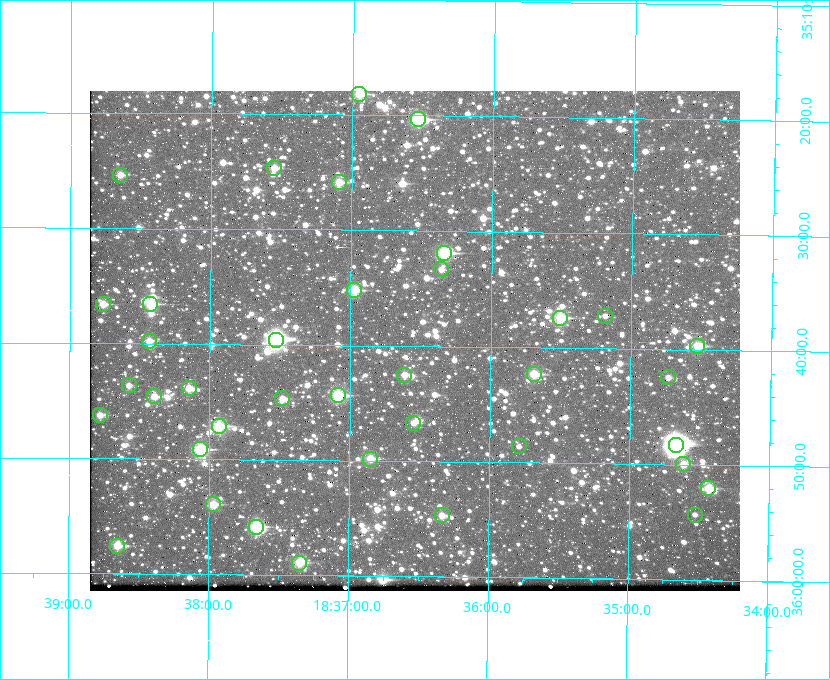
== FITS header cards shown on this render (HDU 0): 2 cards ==
NAXIS1  =                  650 / Width of table row in bytes
NAXIS2  =                  500 / Number of rows in table

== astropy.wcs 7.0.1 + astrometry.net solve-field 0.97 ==
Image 650 x 500 px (HDU 0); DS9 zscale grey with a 90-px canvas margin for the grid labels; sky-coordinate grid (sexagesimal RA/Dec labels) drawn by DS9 from the SOLVED WCS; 38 Tycho-2 reference stars matched to detected sources circled (green)
Header WCS: none
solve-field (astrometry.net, Tycho-2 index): SOLVED blind (the file carries no WCS)
Solved WCS: RA---TAN-SIP/DEC--TAN-SIP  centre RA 18:36:32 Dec +35:40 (279.14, +35.66 deg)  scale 5.21 arcsec/px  FOV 56.4' x 43.4'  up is +179 deg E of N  parity flipped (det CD > 0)
(file carries no celestial WCS; the grid is the blind solution)
Tycho-2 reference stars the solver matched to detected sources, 38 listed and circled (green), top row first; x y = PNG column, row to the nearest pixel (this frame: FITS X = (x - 90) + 1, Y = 500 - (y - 91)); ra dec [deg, ICRS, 3 dp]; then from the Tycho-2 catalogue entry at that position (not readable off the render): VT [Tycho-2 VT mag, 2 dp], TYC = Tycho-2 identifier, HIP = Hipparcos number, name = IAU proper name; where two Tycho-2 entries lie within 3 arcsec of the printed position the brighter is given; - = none
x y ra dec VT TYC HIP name
359 94 279.238 +35.303 11.12 2645-808-1 - -
418 119 279.134 +35.339 9.91 2645-980-1 - -
274 168 279.388 +35.411 11.24 2645-612-1 - -
120 175 279.661 +35.423 11.63 2645-537-1 - -
339 182 279.273 +35.431 11.09 2645-464-1 - -
444 253 279.085 +35.532 9.84 2645-710-1 - -
441 269 279.089 +35.556 12.25 2645-664-1 - -
354 290 279.243 +35.587 11.11 2645-606-1 - -
103 304 279.691 +35.610 11.17 2645-563-1 - -
150 304 279.606 +35.610 10.50 2645-565-1 - -
605 316 278.797 +35.620 11.98 2632-1285-1 - -
560 318 278.877 +35.623 10.37 2632-1282-1 - -
276 340 279.382 +35.660 8.88 2649-136-1 91311 -
149 341 279.608 +35.663 11.57 2649-139-1 - -
697 346 278.632 +35.662 10.68 2636-195-1 - -
534 374 278.922 +35.705 10.37 2636-96-1 - -
404 375 279.153 +35.708 11.59 2649-53-1 - -
668 377 278.683 +35.707 11.93 2636-92-1 - -
129 385 279.644 +35.727 11.73 2649-34-1 - -
189 388 279.537 +35.731 11.00 2649-31-1 - -
338 395 279.271 +35.739 10.27 2649-22-1 - -
154 396 279.598 +35.743 11.39 2649-19-1 - -
282 398 279.370 +35.745 11.39 2649-20-1 - -
100 415 279.695 +35.771 11.56 2649-1228-1 - -
413 423 279.136 +35.778 11.49 2649-1247-1 - -
219 426 279.483 +35.786 9.96 2649-1276-1 - -
676 445 278.667 +35.805 7.78 2636-68-1 91080 -
519 446 278.947 +35.810 12.41 2636-73-1 - -
200 449 279.516 +35.819 10.07 2649-1464-1 - -
370 459 279.212 +35.831 10.99 2649-1529-1 - -
683 464 278.654 +35.833 11.29 2636-133-1 - -
708 488 278.608 +35.867 11.60 2636-246-1 - -
213 504 279.492 +35.899 10.86 2649-1492-1 - -
442 515 279.083 +35.912 11.42 2649-1448-1 - -
695 515 278.632 +35.905 12.27 2636-371-1 - -
256 527 279.414 +35.931 10.32 2649-1381-1 - -
117 546 279.662 +35.960 11.12 2649-1270-1 - -
299 563 279.337 +35.982 10.50 2649-1232-1 - -